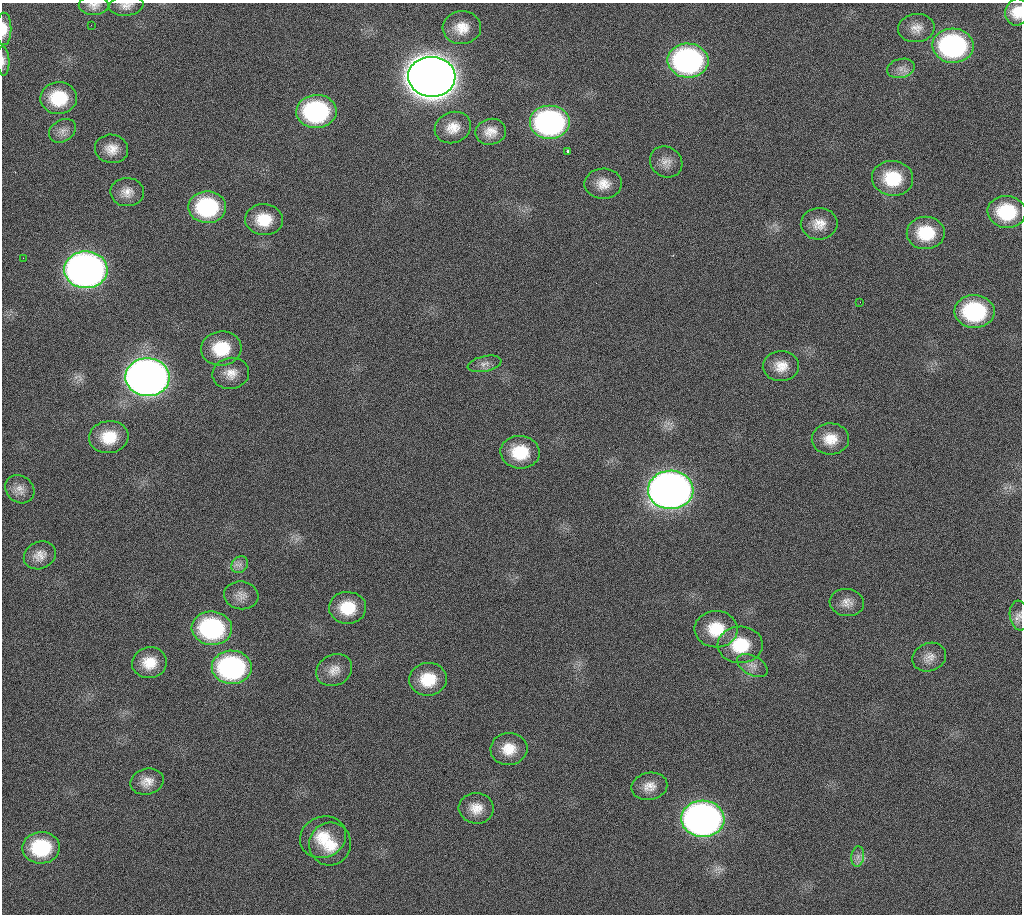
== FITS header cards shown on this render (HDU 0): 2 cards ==
NAXIS1  =                 1020 / length of data axis 1
NAXIS2  =                 912  / length of data axis 2

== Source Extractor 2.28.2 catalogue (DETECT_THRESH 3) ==
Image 1020 x 912 px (HDU 0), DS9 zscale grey, 1 PNG px = 1 image px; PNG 1024 x 916 px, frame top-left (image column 1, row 912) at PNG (2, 3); each listed source drawn as its Kron ellipse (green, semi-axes under 4 px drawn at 4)
Background 350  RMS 19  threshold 56.1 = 3 sigma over >= 5 px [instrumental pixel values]
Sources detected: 67; all 67 listed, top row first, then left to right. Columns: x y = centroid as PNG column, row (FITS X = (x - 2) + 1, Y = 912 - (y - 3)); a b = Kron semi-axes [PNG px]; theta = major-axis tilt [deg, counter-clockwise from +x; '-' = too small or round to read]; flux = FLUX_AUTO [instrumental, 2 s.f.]
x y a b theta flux
94 5 15 9 0 8.9e+03
126 5 17 10 7 9.8e+03
1017 12 13 11 79 2.1e+04
91 25 2 2 - 5.4e+03
462 28 19 16 4 2.3e+04
916 28 18 14 7 1.5e+04
4 29 16 7 90 1.5e+04
953 46 21 17 -2 2.4e+05
3 61 14 6 -87 5.6e+03
688 61 20 17 -3 3.4e+05
901 68 14 9 14 9.6e+03
432 77 23 20 -3 4.6e+06
59 98 18 16 2 5.5e+04
316 111 20 16 1 1.9e+05
550 122 20 17 0 3.4e+05
453 127 18 15 21 2.1e+04
62 131 14 11 31 9.4e+03
491 132 15 13 12 1.6e+04
112 149 17 14 -11 1.8e+04
567 151 3 3 - 4.9e+03
666 162 17 15 -36 1.3e+04
893 178 21 17 -6 5.8e+04
603 184 19 15 2 2.0e+04
127 192 17 14 -3 1.4e+04
207 207 19 16 -1 1.2e+05
1007 212 19 16 -5 7.3e+04
264 220 19 15 -3 3.5e+04
819 224 18 16 4 1.9e+04
926 233 19 16 1 5.3e+04
23 258 2 2 - 5.6e+03
86 270 22 18 -1 1.0e+06
860 302 2 2 - 4.6e+03
974 311 20 16 -1 1.3e+05
221 348 20 17 6 5.0e+04
485 364 17 7 12 8.2e+03
781 366 18 15 4 2.1e+04
231 373 18 15 12 1.8e+04
147 377 22 19 -2 1.5e+06
109 437 20 16 7 3.8e+04
830 439 18 15 2 2.5e+04
520 452 19 16 -4 4.8e+04
20 489 15 13 -37 1.1e+04
671 490 23 19 2 1.5e+06
40 555 16 13 25 1.4e+04
240 565 9 7 45 6.9e+03
241 595 17 14 -8 1.3e+04
847 603 17 13 -7 1.3e+04
348 608 18 16 -1 4.2e+04
1019 615 15 9 -82 7.8e+03
212 628 20 17 -4 1.7e+05
716 629 21 18 -2 4.6e+04
740 645 22 18 1 5.4e+04
929 657 17 14 22 1.2e+04
149 663 17 15 10 2.8e+04
752 665 17 9 -29 1.0e+04
232 667 20 16 -1 2.5e+05
334 670 19 15 28 1.7e+04
428 679 19 16 8 4.1e+04
509 749 18 16 5 2.6e+04
147 782 17 13 14 1.5e+04
649 786 18 13 11 1.6e+04
476 808 17 15 -5 2.1e+04
703 819 21 18 -3 8.7e+05
323 837 23 20 23 3.7e+04
330 844 21 21 - 3.7e+04
41 848 19 16 2 8.2e+04
858 856 10 6 83 6.2e+03
At the frame edge (FLAGS 8, measured only in part): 5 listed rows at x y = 94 5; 126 5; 1017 12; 4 29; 3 61